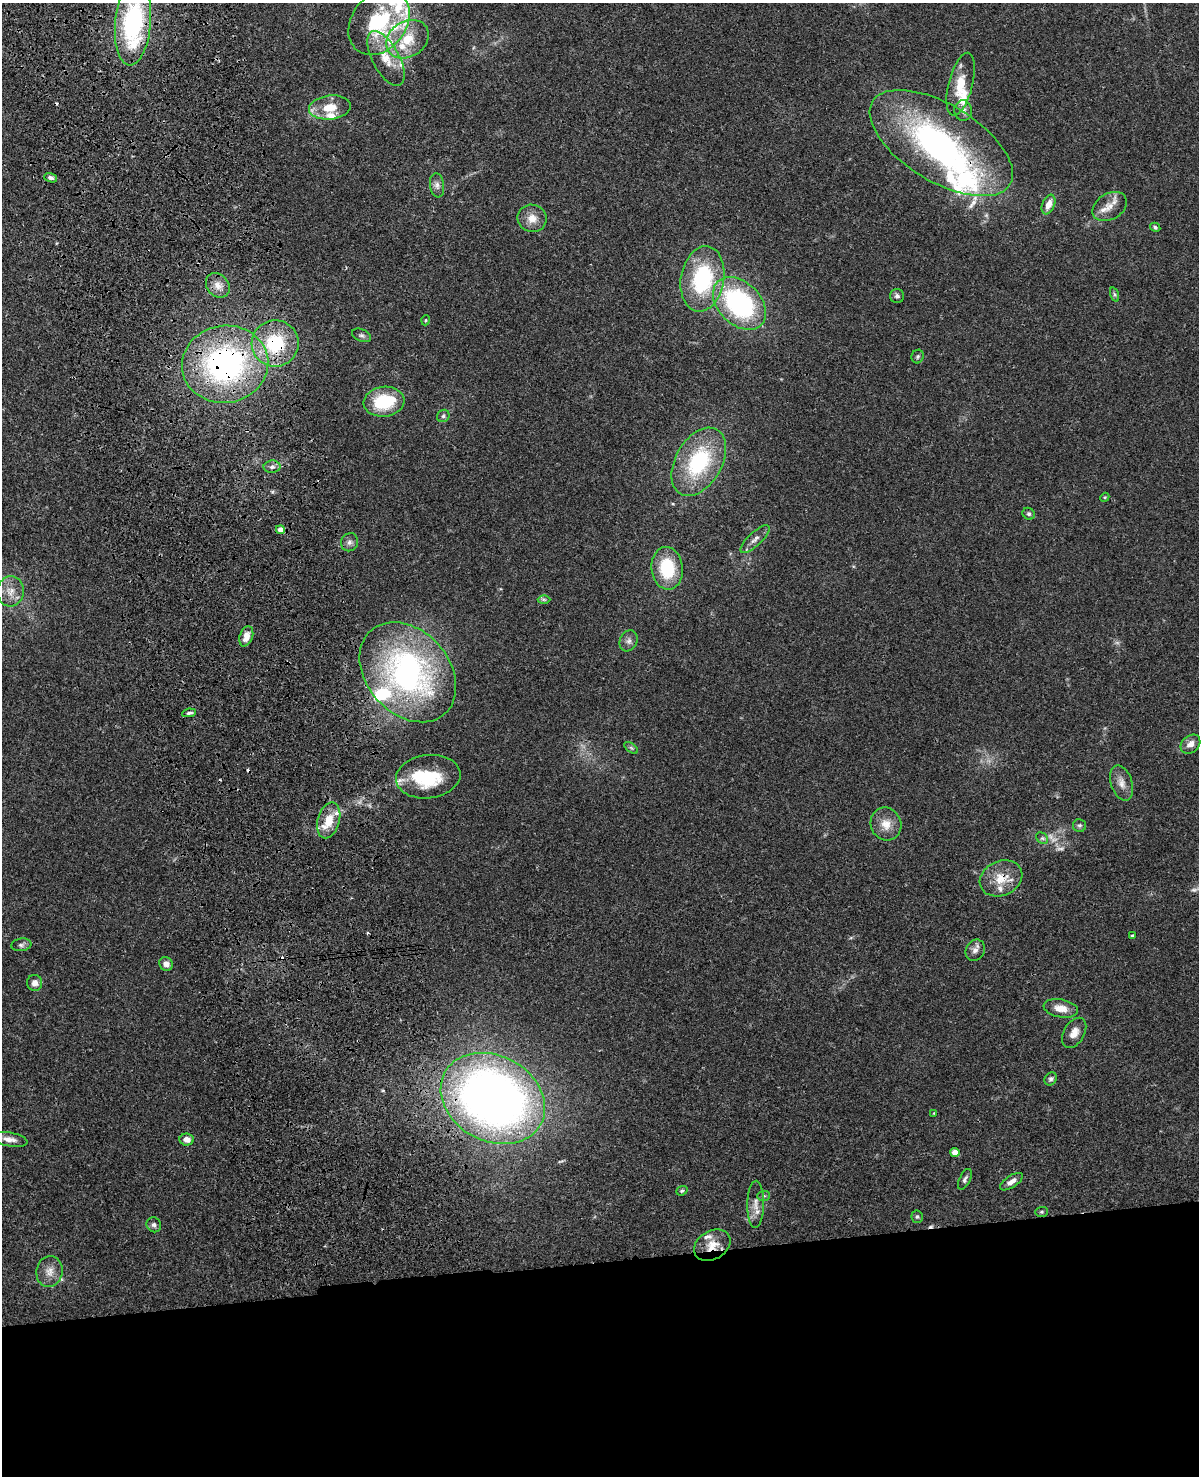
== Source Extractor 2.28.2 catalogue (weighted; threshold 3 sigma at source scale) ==
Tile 11 of 4 x 3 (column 3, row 3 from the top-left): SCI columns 2511-3707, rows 276-1749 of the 5020 x 4865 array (HDU 1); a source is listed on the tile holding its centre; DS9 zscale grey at full resolution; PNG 1201 x 1478 px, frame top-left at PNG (2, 3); each listed source drawn as its Kron ellipse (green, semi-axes under 4 px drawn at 4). Shown black and unused: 15% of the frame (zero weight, under 3 of 4 exposures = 6% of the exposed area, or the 3 px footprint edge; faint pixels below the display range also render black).
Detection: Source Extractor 2.28.2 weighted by HDU 2 'WHT'; one run over the whole footprint, this tile lists its part. Background 0.0273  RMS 0.0023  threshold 0.0104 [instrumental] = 3 sigma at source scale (4.5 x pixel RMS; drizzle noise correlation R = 1.50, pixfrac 1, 0.05/0.05 arcsec/px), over >= 5 px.
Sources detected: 99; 3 too faint to see at this stretch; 2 inside a brighter object's white glare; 5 cosmic-ray / hot-pixel residue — neither listed nor drawn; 17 inside a brighter listed object's ellipse — not listed separately; the other 72 listed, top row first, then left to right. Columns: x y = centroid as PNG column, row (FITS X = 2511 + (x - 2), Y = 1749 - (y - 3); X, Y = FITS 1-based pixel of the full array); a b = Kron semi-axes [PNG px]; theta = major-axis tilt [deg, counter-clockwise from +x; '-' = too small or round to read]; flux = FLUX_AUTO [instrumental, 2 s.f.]
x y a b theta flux
379 22 35 27 52 19
133 23 42 18 85 33
407 39 22 17 34 6.9
386 58 30 13 -62 5.2
961 84 32 12 76 5.9
330 107 21 12 6 4.5
963 111 10 9 - 1.3
941 143 80 38 -31 59
51 178 6 4 -17 0.59
437 185 12 7 -81 1.1
1048 204 10 6 67 2.1
1110 206 18 13 31 2.8
532 218 14 13 - 2.7
1155 227 5 4 - 0.41
702 279 33 21 80 21
218 285 13 10 -48 2.2
1114 294 7 3 -71 0.41
897 296 7 7 - 0.66
739 303 31 21 -44 37
426 320 5 3 - 0.21
362 335 10 6 -23 0.68
275 343 23 23 - 14
918 357 7 6 - 0.45
225 364 43 38 9 56
384 402 20 15 7 11
443 416 6 6 - 0.48
699 462 37 23 60 21
272 467 8 6 1 0.82
1105 497 5 3 - 0.22
1029 514 6 5 - 0.49
280 530 4 4 - 2.4
755 539 19 6 43 1.4
350 542 9 8 - 0.9
667 568 21 15 -84 11
11 591 15 13 86 2.8
544 599 6 4 -1 0.33
246 636 10 6 70 2.1
629 641 11 8 70 1.1
408 672 56 41 -48 62
189 713 7 3 8 0.53
1190 744 11 8 43 1.6
631 748 8 4 -37 0.45
428 777 32 21 7 13
1122 783 18 10 -72 2.1
329 820 18 11 74 4.5
886 824 17 15 -67 3.2
1079 825 6 6 - 0.5
1042 838 6 5 - 0.48
1001 878 22 17 25 4.8
1132 936 4 3 - 0.3
21 945 10 6 7 0.68
975 950 11 9 57 1.2
166 964 7 6 - 1.4
35 983 8 7 - 1.3
1061 1008 17 9 -10 2.8
1074 1033 16 10 59 2.1
1051 1079 7 5 54 0.52
493 1098 54 42 -29 190
934 1113 3 3 - 0.15
9 1139 18 7 -10 1.7
187 1140 7 6 - 1.7
955 1152 4 4 - 2.6
965 1179 11 5 65 0.63
1011 1182 13 6 34 1.5
682 1191 6 4 22 0.34
764 1196 6 5 - 0.44
756 1204 23 8 89 2.2
1041 1212 6 5 - 0.37
917 1217 6 5 - 0.45
154 1225 8 7 - 0.77
712 1245 19 14 31 3.8
49 1271 16 13 82 2.4
Overlapping masked pixels (flux is a lower limit): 8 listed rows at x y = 133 23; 941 143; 275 343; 225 364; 329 820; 1001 878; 493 1098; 712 1245
Isophote crosses this tile's border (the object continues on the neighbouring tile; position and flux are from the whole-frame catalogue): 1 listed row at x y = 133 23